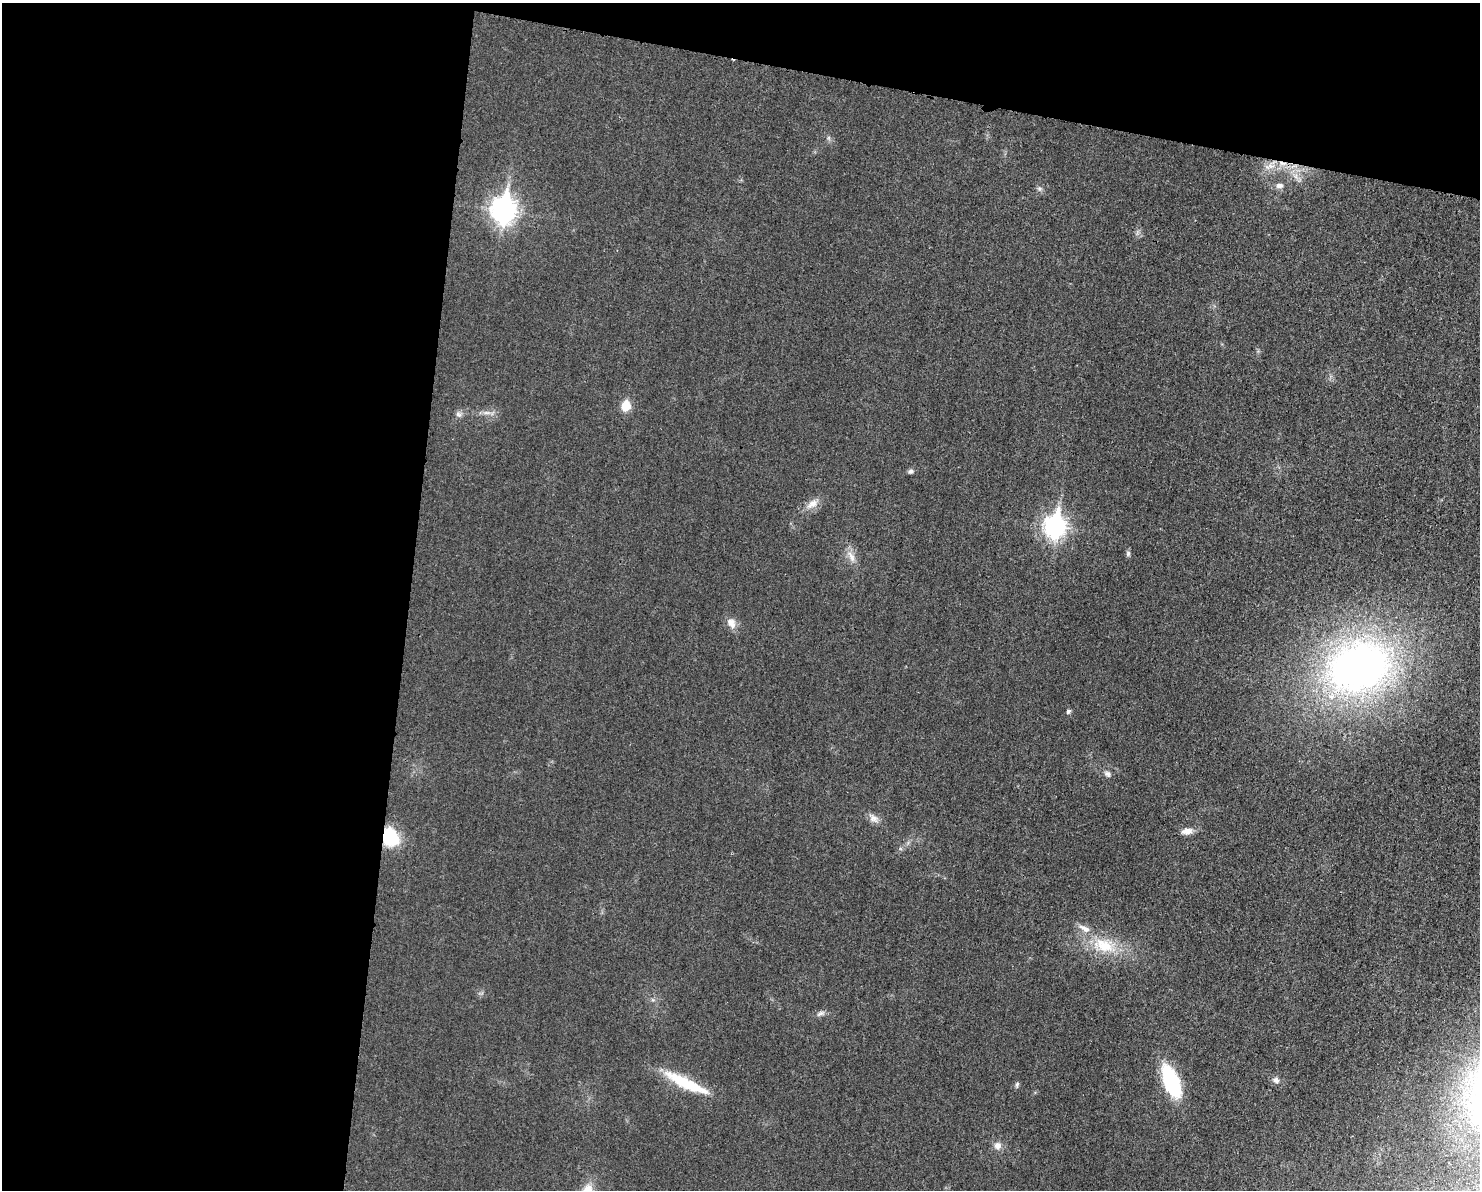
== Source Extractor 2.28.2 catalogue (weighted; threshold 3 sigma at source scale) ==
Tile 1 of 3 x 4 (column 1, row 1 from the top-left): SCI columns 130-1607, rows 3582-4769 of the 4804 x 4790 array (HDU 1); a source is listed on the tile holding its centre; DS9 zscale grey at full resolution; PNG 1482 x 1192 px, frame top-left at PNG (2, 3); no overlay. Shown black and unused: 33% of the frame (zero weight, under 3 of 4 exposures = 2% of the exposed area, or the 3 px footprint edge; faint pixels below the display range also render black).
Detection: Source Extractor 2.28.2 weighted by HDU 2 'WHT'; one run over the whole footprint, this tile lists its part. Background 0.0257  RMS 0.006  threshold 0.0271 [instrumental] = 3 sigma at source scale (4.5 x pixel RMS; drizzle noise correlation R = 1.50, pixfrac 1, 0.05/0.05 arcsec/px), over >= 5 px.
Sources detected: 27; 1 inside a brighter listed object's ellipse — not listed separately; the other 26 listed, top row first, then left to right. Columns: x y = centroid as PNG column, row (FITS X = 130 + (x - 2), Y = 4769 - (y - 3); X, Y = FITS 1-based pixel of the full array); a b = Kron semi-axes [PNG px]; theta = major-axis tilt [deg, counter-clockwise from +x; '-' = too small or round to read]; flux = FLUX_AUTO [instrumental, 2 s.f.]
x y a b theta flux
1269 166 17 8 15 6.2
1279 186 10 7 8 2.6
1039 188 7 7 - 1.6
503 210 11 9 78 490
626 406 6 6 - 20
487 413 12 5 -5 2.6
459 414 9 6 -40 1.8
910 471 7 5 16 1.6
812 504 17 9 37 5.6
1055 526 10 8 80 300
1128 553 8 6 89 1.3
851 557 17 7 -64 5.1
731 623 15 10 -54 5
1359 667 64 48 17 320
1068 711 5 5 - 1.4
1107 774 8 6 -37 2.1
874 819 13 10 -29 3.7
1187 831 13 7 9 4.8
390 837 16 13 -69 33
1104 945 34 19 -17 24
821 1013 13 5 25 2.1
1276 1080 10 7 -26 2.5
1171 1081 36 15 -69 45
686 1083 55 11 -26 29
1017 1084 7 5 74 1.2
998 1145 10 10 - 3.9
Overlapping masked pixels (flux is a lower limit): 1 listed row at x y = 390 837